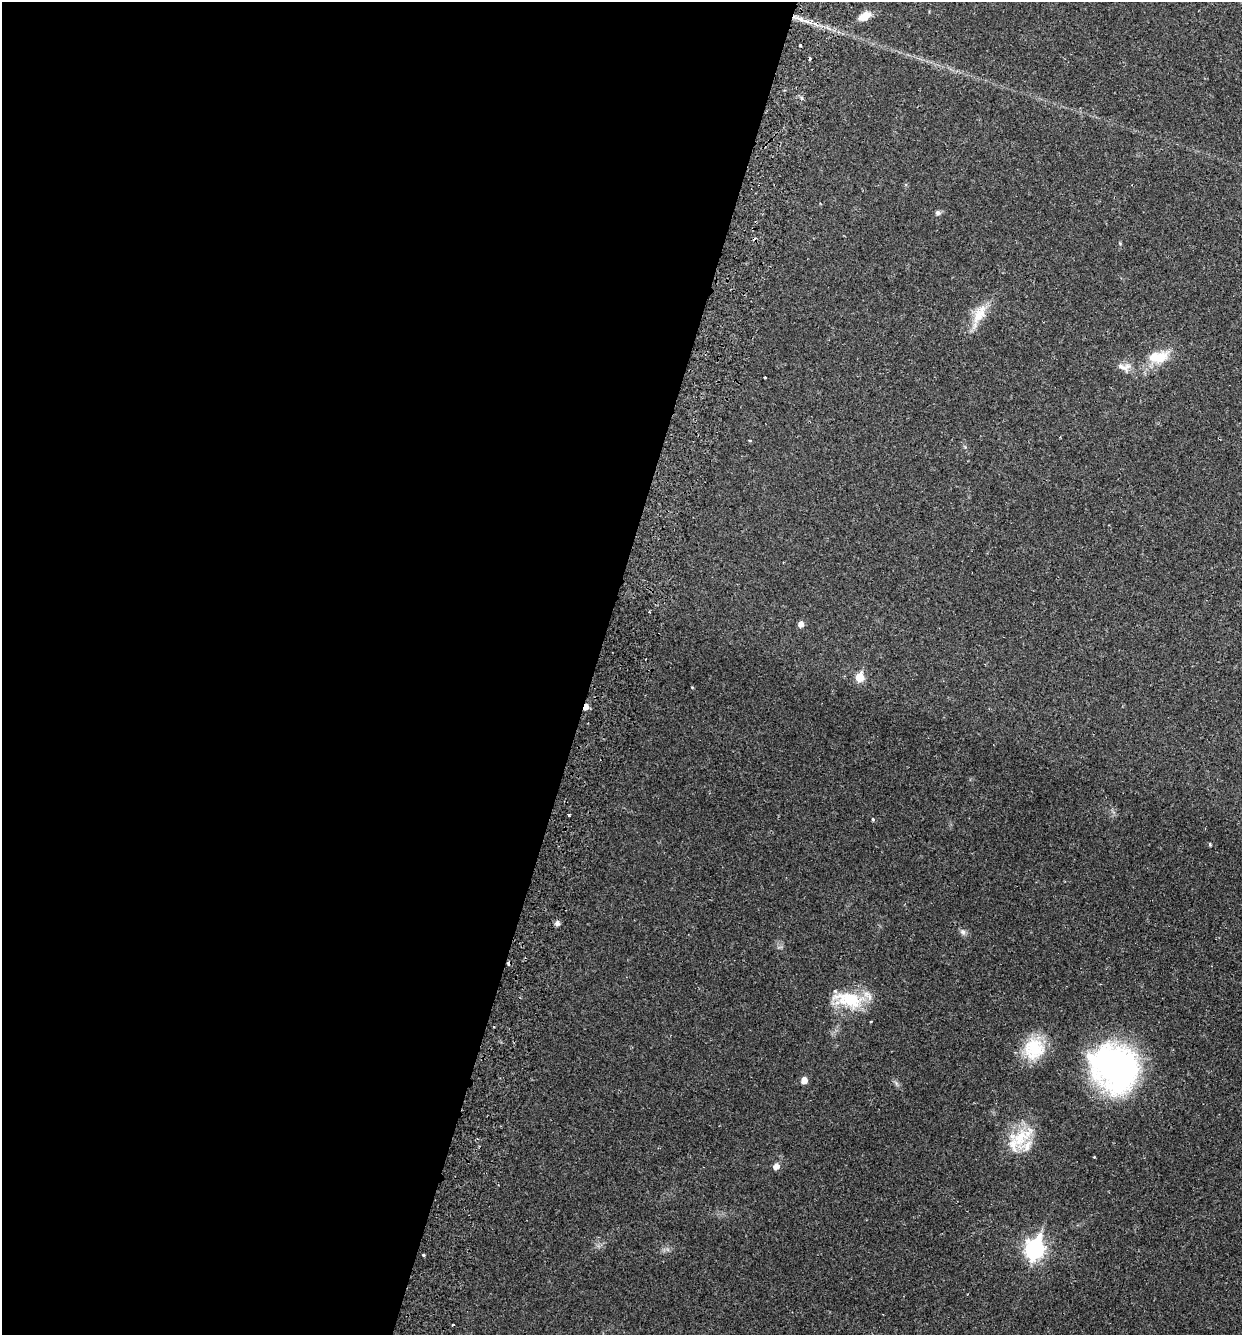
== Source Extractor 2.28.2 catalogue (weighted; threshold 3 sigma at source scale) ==
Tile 5 of 4 x 4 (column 1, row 2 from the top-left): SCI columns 189-1428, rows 2692-4024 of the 5462 x 5379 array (HDU 1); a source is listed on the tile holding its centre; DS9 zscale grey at full resolution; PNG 1244 x 1337 px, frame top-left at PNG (2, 2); no overlay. Shown black and unused: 48% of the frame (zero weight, under 2 of 3 exposures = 3% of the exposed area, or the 3 px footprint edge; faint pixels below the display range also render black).
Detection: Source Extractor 2.28.2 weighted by HDU 2 'WHT'; one run over the whole footprint, this tile lists its part. Background 0.0469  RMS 0.0048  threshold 0.0215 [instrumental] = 3 sigma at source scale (4.5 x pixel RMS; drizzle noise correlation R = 1.50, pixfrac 1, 0.05/0.05 arcsec/px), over >= 5 px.
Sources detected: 30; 1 inside a brighter object's white glare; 2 cosmic-ray / hot-pixel residue — not listed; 1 inside a brighter listed object's ellipse — not listed separately; the other 26 listed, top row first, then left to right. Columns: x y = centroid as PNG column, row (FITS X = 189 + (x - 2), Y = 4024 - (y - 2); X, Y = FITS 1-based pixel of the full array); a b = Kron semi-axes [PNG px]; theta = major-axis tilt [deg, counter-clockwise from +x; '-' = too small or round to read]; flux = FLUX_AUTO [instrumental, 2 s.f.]
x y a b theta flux
865 16 16 9 30 4.7
801 19 14 4 -19 3.1
800 45 3 3 - 1
938 213 7 6 - 1.2
979 314 31 13 64 9.6
1160 357 25 14 39 10
1121 366 23 7 -30 3.7
765 377 3 2 - 0.57
801 624 5 5 - 2.8
860 677 6 5 - 13
692 687 3 3 - 0.37
586 707 6 4 72 3.7
569 815 3 3 - 0.53
873 819 4 3 - 0.71
1210 844 4 4 - 0.57
557 923 7 6 - 1.4
963 932 8 7 - 1.5
848 1000 43 19 -10 20
1034 1049 27 26 - 19
1114 1068 50 43 -45 120
804 1080 5 5 - 4.3
1020 1138 39 18 34 17
776 1166 6 5 - 3.2
1035 1249 9 8 - 180
423 1255 3 3 - 0.61
453 1325 3 3 - 0.85
Overlapping masked pixels (flux is a lower limit): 1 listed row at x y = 586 707